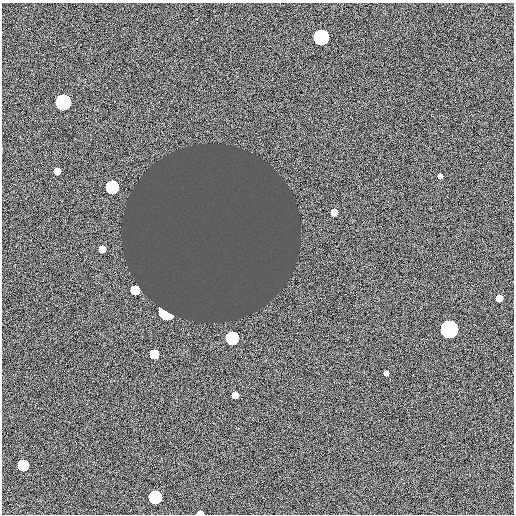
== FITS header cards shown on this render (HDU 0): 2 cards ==
NAXIS1  =                  512
NAXIS2  =                  512

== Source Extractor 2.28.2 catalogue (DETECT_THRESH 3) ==
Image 512 x 512 px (HDU 0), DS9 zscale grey, 1 PNG px = 1 image px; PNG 516 x 516 px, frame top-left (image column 1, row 512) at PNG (2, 3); no overlay
Background -0.00696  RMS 0.98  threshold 2.95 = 3 sigma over >= 5 px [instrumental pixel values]
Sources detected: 18; all 18 listed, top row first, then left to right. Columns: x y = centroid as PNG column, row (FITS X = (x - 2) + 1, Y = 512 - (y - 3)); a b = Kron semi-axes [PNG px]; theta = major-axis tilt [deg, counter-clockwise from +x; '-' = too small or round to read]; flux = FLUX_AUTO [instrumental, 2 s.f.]
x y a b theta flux
321 37 13 13 - 2300
63 102 13 13 - 2100
57 171 7 7 - 570
440 176 5 5 - 200
112 187 12 12 - 1500
334 212 8 8 - 450
102 249 7 7 - 400
135 290 9 8 - 940
499 298 8 7 - 480
165 314 16 8 -29 670
449 329 15 15 - 1800
232 338 15 14 - 830
154 354 9 8 - 710
386 373 5 5 - 250
235 395 6 6 - 320
23 465 10 10 - 1000
155 497 12 12 - 1700
200 513 7 4 3 290
At the frame edge (FLAGS 8, measured only in part): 1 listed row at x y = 200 513